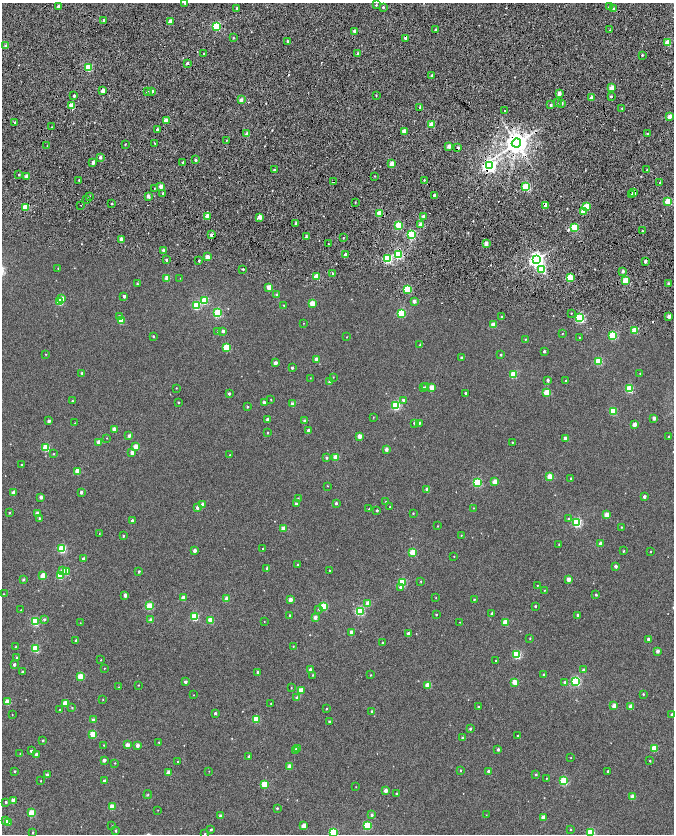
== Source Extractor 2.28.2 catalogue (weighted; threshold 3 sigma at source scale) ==
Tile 6 of 4 x 4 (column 2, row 2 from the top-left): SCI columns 1349-2691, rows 3612-5275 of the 5378 x 7161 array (HDU 1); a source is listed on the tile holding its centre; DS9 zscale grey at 2 x 2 block average (1 PNG px = mean of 2 x 2 image px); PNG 676 x 836 px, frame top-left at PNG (2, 3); each listed source drawn as its Kron ellipse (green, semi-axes under 4 px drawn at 4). Shown black and unused: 2% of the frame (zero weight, under 7 of 14 exposures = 4% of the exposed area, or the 3 px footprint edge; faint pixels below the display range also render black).
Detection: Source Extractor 2.28.2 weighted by HDU 2 'WHT'; one run over the whole footprint, this tile lists its part. Background -0.013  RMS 0.0053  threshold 0.0217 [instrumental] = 3 sigma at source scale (4.09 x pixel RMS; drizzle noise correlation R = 1.36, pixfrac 0.8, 0.0396/0.0396 arcsec/px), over >= 5 px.
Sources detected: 449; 23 cosmic-ray / hot-pixel residue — neither listed nor drawn; the other 426 listed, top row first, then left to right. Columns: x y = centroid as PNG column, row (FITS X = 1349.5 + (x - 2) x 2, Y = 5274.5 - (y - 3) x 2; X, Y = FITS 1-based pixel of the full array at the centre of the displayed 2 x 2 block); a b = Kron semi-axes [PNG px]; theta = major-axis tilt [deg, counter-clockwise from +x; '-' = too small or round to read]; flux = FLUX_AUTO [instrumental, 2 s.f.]
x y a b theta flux
185 3 3 2 - 1.2
376 5 3 2 - 1
58 6 2 2 - 4.6
383 7 2 2 - 1
610 7 2 2 - 5.6
237 8 2 2 - 1.6
614 9 2 2 - 3.2
103 20 3 2 - 1.1
170 21 2 2 - 12
217 26 3 3 - 73
436 29 2 2 - 2.5
610 30 2 2 - 1.8
354 31 2 2 - 5.1
233 38 2 2 - 0.67
406 38 2 2 - 7.7
288 41 2 2 - 3.1
668 43 3 2 - 24
6 46 2 2 - 5.9
204 53 2 2 - 0.7
358 54 2 2 - 6.4
642 55 2 2 - 1.1
187 63 2 2 - 1.9
88 68 3 3 - 44
432 76 2 2 - 3.5
612 88 2 2 - 13
103 91 2 2 - 10
147 91 3 2 - 2.5
152 91 2 2 - 2.2
559 94 2 2 - 8.6
376 95 2 2 - 0.55
74 96 2 2 - 1.2
611 97 2 2 - 1.6
591 98 2 2 - 5.1
241 100 2 2 - 8.5
557 103 3 2 - 0.63
562 103 2 2 - 1.9
551 105 2 2 - 2.3
72 106 2 2 - 19
420 107 2 2 - 3.3
622 108 3 2 - 0.96
505 111 2 2 - 0.57
669 116 2 2 - 9.3
166 121 2 2 - 14
15 122 3 2 - 0.81
432 125 3 2 - 22
51 127 2 2 - 0.57
157 130 2 2 - 3
404 131 3 2 - 12
247 134 2 2 - 9.4
648 134 2 2 - 0.99
226 140 2 2 - 0.49
155 143 2 2 - 0.52
516 143 4 4 - 970
125 144 2 2 - 0.74
47 146 2 2 - 0.34
449 146 2 2 - 8.3
458 148 2 2 - 3
100 157 2 2 - 3.4
195 160 2 2 - 2.1
93 162 3 2 - 3.5
183 162 2 2 - 2.5
392 164 2 2 - 17
489 166 3 3 - 290
274 170 2 2 - 1.9
647 170 2 2 - 0.38
19 175 2 2 - 0.8
26 176 3 3 - 3.7
375 176 2 2 - 0.43
79 180 3 2 - 0.72
424 180 2 2 - 0.65
333 182 2 2 - 18
660 182 2 2 - 0.68
161 186 2 2 - 11
526 187 3 3 - 64
154 188 2 2 - 0.42
634 192 2 2 - 7.6
163 194 3 2 - 0.98
434 195 2 2 - 1.5
631 195 2 2 - 1.6
148 196 2 2 - 5.5
89 197 2 2 - 1
87 200 2 2 - 0.37
355 202 2 2 - 0.6
668 202 3 2 - 33
111 204 2 2 - 0.77
81 205 2 2 - 0.94
546 205 2 2 - 8.6
587 206 3 2 - 25
26 207 3 3 - 33
583 211 2 2 - 13
380 213 2 2 - 21
207 216 2 2 - 14
423 216 2 2 - 2.5
259 217 2 2 - 7.8
296 223 2 2 - 2.5
421 224 2 2 - 14
398 225 3 2 - 30
574 227 3 3 - 41
642 231 2 2 - 0.55
412 234 3 3 - 71
211 235 3 2 - 6.7
306 237 3 2 - 1.8
343 238 2 2 - 0.5
121 239 3 2 - 9.7
486 243 2 2 - 8.4
328 244 2 2 - 0.77
163 250 2 2 - 3.8
345 255 2 2 - 6
398 255 3 3 - 82
207 257 3 2 - 11
388 259 3 3 - 81
536 259 4 4 - 360
166 260 2 2 - 1.9
199 261 2 2 - 1.1
645 261 2 2 - 3.4
58 268 2 2 - 0.56
243 269 2 2 - 1.2
542 269 3 3 - 45
623 271 3 3 - 2
333 273 3 2 - 1.8
317 277 3 3 - 23
167 278 3 2 - 15
180 278 2 2 - 0.33
570 278 3 3 - 35
626 280 3 2 - 27
137 284 2 2 - 1.1
669 284 2 2 - 6
269 288 3 3 - 19
407 289 3 3 - 43
277 295 3 2 - 2.3
124 296 2 2 - 3.4
62 299 2 2 - 8
204 301 3 3 - 47
414 301 2 2 - 5.3
60 302 3 3 - 31
312 303 3 2 - 16
284 305 3 2 - 0.5
196 306 3 3 - 52
218 313 3 3 - 58
401 313 3 3 - 48
571 313 2 2 - 0.65
669 316 2 2 - 7.2
119 317 3 2 - 2.5
502 317 2 2 - 1.8
580 318 3 3 - 91
121 321 3 3 - 17
303 323 3 2 - 0.33
493 325 2 2 - 14
635 330 3 2 - 25
217 331 3 2 - 0.48
223 331 2 2 - 2.8
562 334 3 2 - 0.46
613 335 3 3 - 57
153 336 2 2 - 0.87
347 337 2 2 - 0.46
579 337 2 2 - 0.43
525 339 2 2 - 0.63
420 345 2 2 - 0.53
226 347 3 3 - 35
544 351 2 2 - 2.5
45 354 2 2 - 0.43
501 355 2 2 - 0.95
461 358 2 2 - 2
316 359 2 2 - 11
599 361 3 3 - 47
275 363 2 2 - 6.1
292 368 2 2 - 2.2
82 373 3 3 - 1.1
640 373 2 2 - 0.41
514 374 3 3 - 39
333 377 2 2 - 0.33
310 378 2 2 - 0.3
548 380 2 2 - 2.6
566 381 2 2 - 1
330 382 2 2 - 3.1
426 387 3 3 - 1.3
432 387 2 2 - 14
176 388 2 2 - 0.47
424 388 2 2 - 1.5
629 389 3 3 - 41
547 392 3 3 - 26
465 393 2 2 - 1.7
229 394 2 2 - 1.8
271 399 2 2 - 0.41
403 400 3 3 - 1.8
72 401 2 2 - 0.75
178 402 2 2 - 0.74
264 402 2 2 - 2.7
292 404 2 2 - 6.2
396 405 3 3 - 56
247 407 2 2 - 0.9
613 411 3 3 - 42
373 417 2 2 - 0.41
654 418 2 2 - 5.4
267 419 2 2 - 3.4
49 421 2 2 - 3.7
305 421 2 2 - 3.5
75 423 2 2 - 0.56
414 423 2 2 - 1.4
419 423 3 2 - 1.1
634 424 2 2 - 10
114 429 2 2 - 10
308 430 2 2 - 2.8
268 433 2 2 - 0.8
129 436 2 2 - 4.2
359 436 2 2 - 8.9
669 437 2 2 - 2.5
107 438 2 2 - 0.35
565 438 2 2 - 6.5
99 442 3 2 - 11
512 442 2 2 - 0.67
136 447 3 2 - 16
46 448 3 3 - 40
386 449 2 2 - 5.4
132 453 2 2 - 5.1
54 454 2 2 - 0.48
230 455 2 2 - 0.45
336 457 3 2 - 20
326 458 3 3 - 1.5
22 465 2 2 - 0.91
78 471 3 3 - 18
550 476 3 2 - 18
571 478 2 2 - 0.79
477 482 3 3 - 62
495 482 3 2 - 16
327 486 2 2 - 0.5
427 489 2 2 - 5
81 492 2 2 - 2.7
14 493 2 2 - 12
644 496 2 2 - 3.2
41 497 2 2 - 4.6
298 498 3 2 - 0.62
386 501 2 2 - 0.28
336 503 2 2 - 2.1
296 504 2 2 - 2.3
203 505 2 2 - 7.4
390 507 2 2 - 0.33
197 508 2 2 - 3.2
473 508 2 2 - 0.39
369 509 2 2 - 0.32
377 510 2 2 - 1.6
9 513 2 2 - 0.85
413 513 2 2 - 0.58
38 514 2 2 - 10
606 515 3 2 - 14
39 518 3 3 - 1.1
568 519 3 2 - 0.69
132 521 2 2 - 3.1
577 522 3 3 - 85
438 526 2 2 - 0.46
621 527 3 2 - 0.63
283 528 2 2 - 10
99 533 2 2 - 0.34
461 535 2 2 - 0.46
123 536 2 2 - 1.2
600 543 2 2 - 5.5
559 544 2 2 - 0.66
263 548 2 2 - 0.48
62 549 3 3 - 59
195 550 2 2 - 4.9
623 551 3 2 - 0.83
650 552 2 2 - 0.41
413 553 3 3 - 42
454 557 2 2 - 0.37
83 559 2 2 - 3.1
298 565 2 2 - 1.3
615 566 2 2 - 2.8
267 568 2 2 - 4.3
62 570 3 3 - 4.4
329 570 2 2 - 0.49
139 571 2 2 - 1.3
67 572 3 3 - 21
43 575 3 3 - 15
60 576 3 3 - 35
23 579 3 2 - 1.5
568 579 2 2 - 8.1
421 581 2 2 - 0.62
402 582 3 3 - 46
537 585 2 2 - 0.37
400 587 3 3 - 2.4
544 590 2 2 - 0.52
3 594 3 2 - 0.34
125 595 2 2 - 3.9
596 595 3 3 - 1.3
183 598 2 2 - 12
436 598 2 2 - 0.37
227 599 2 2 - 13
474 599 2 2 - 0.84
290 600 2 2 - 8.4
368 603 3 2 - 12
150 606 3 3 - 36
535 606 2 2 - 1.2
323 607 3 3 - 36
319 609 3 3 - 0.89
21 610 2 2 - 0.44
360 611 3 3 - 82
492 613 2 2 - 1.5
436 614 2 2 - 0.78
289 615 2 2 - 1.3
578 615 2 2 - 2
195 617 3 3 - 43
315 617 2 2 - 6
44 619 3 3 - 1.6
151 620 2 2 - 5.9
211 620 3 3 - 20
264 621 2 2 - 0.3
35 622 3 3 - 59
460 622 2 2 - 0.27
505 622 3 2 - 18
80 623 2 2 - 0.28
352 632 2 2 - 11
408 634 2 2 - 5.4
530 638 2 2 - 0.42
648 639 2 2 - 2.5
76 641 2 2 - 2.4
382 643 2 2 - 0.74
293 646 2 2 - 0.51
15 647 3 2 - 0.47
35 649 3 3 - 46
657 651 2 2 - 4.3
517 655 3 3 - 61
17 658 2 2 - 1.4
101 660 3 2 - 0.42
496 661 2 2 - 0.48
14 665 2 2 - 2.2
104 668 2 2 - 0.39
310 669 2 2 - 2.5
584 670 2 2 - 4.7
22 672 2 2 - 1.8
258 672 2 2 - 4.5
312 675 3 2 - 0.75
370 675 3 2 - 0.58
544 675 2 2 - 1.6
80 677 3 3 - 25
576 681 3 3 - 83
185 682 2 2 - 3.1
515 682 2 2 - 17
565 682 2 2 - 1.9
138 685 2 2 - 0.5
428 685 3 2 - 19
119 687 3 2 - 0.38
291 688 2 2 - 0.51
301 690 3 2 - 16
643 694 2 2 - 0.94
194 695 2 2 - 0.29
297 698 2 2 - 4.6
103 699 3 2 - 0.37
8 702 3 2 - 17
66 703 3 3 - 24
271 703 2 2 - 0.75
614 706 2 2 - 11
631 706 2 2 - 12
478 707 2 2 - 0.63
72 708 3 3 - 0.65
326 709 2 2 - 0.97
60 710 2 2 - 1.9
371 711 2 2 - 1.2
215 713 2 2 - 1.8
12 715 2 2 - 0.32
672 715 2 2 - 2.6
256 719 3 3 - 31
93 720 3 2 - 4
329 721 2 2 - 1.2
470 729 2 2 - 1.8
93 734 3 3 - 27
517 736 2 2 - 0.98
463 738 2 2 - 3.5
43 740 2 2 - 1.1
159 742 2 2 - 0.41
104 745 2 2 - 0.4
127 745 2 2 - 10
137 745 2 2 - 5.1
297 748 2 2 - 6.4
654 748 3 3 - 26
498 750 2 2 - 2.3
31 751 2 2 - 2.3
295 751 2 2 - 5.8
20 753 2 2 - 0.26
36 754 2 2 - 4.3
249 756 2 2 - 1.5
571 758 2 2 - 0.27
104 760 2 2 - 4.3
650 761 2 2 - 0.69
178 762 2 2 - 0.51
115 763 2 2 - 0.55
290 766 2 2 - 9.1
460 770 2 2 - 1.1
15 771 2 2 - 0.8
209 771 2 2 - 0.35
488 771 2 2 - 2.1
608 771 2 2 - 1.3
169 772 2 2 - 11
47 775 2 2 - 2.9
536 775 3 2 - 0.96
547 778 2 2 - 0.44
41 781 2 2 - 0.41
104 781 2 2 - 2.8
564 781 3 3 - 61
264 784 3 3 - 28
356 787 2 2 - 0.29
386 791 2 2 - 8
148 794 4 2 - 0.58
396 794 2 2 - 1.1
632 797 3 2 - 11
13 800 2 2 - 7.2
6 802 2 2 - 1.4
112 807 3 3 - 16
277 808 2 2 - 0.98
158 810 2 2 - 0.29
32 813 3 3 - 31
372 815 3 2 - 2.1
486 815 2 2 - 0.3
221 816 2 2 - 5.6
543 817 2 2 - 7.3
6 821 3 2 - 15
8 822 2 2 - 7.3
367 825 3 3 - 44
112 826 2 2 - 0.45
304 826 2 2 - 13
570 829 2 2 - 0.64
211 830 3 2 - 1.5
115 831 3 2 - 1.1
33 832 3 2 - 0.84
333 832 3 3 - 53
591 833 3 3 - 57
205 834 2 2 - 0.7
Overlapping masked pixels (flux is a lower limit): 9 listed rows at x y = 406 38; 516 143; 458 148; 489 166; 333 182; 634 192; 668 202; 546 205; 211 235
Isophote crosses this tile's border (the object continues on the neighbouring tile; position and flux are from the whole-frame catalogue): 4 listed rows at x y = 185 3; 333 832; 591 833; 205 834
Diffuse or blended objects may show on this block-average render without a row.